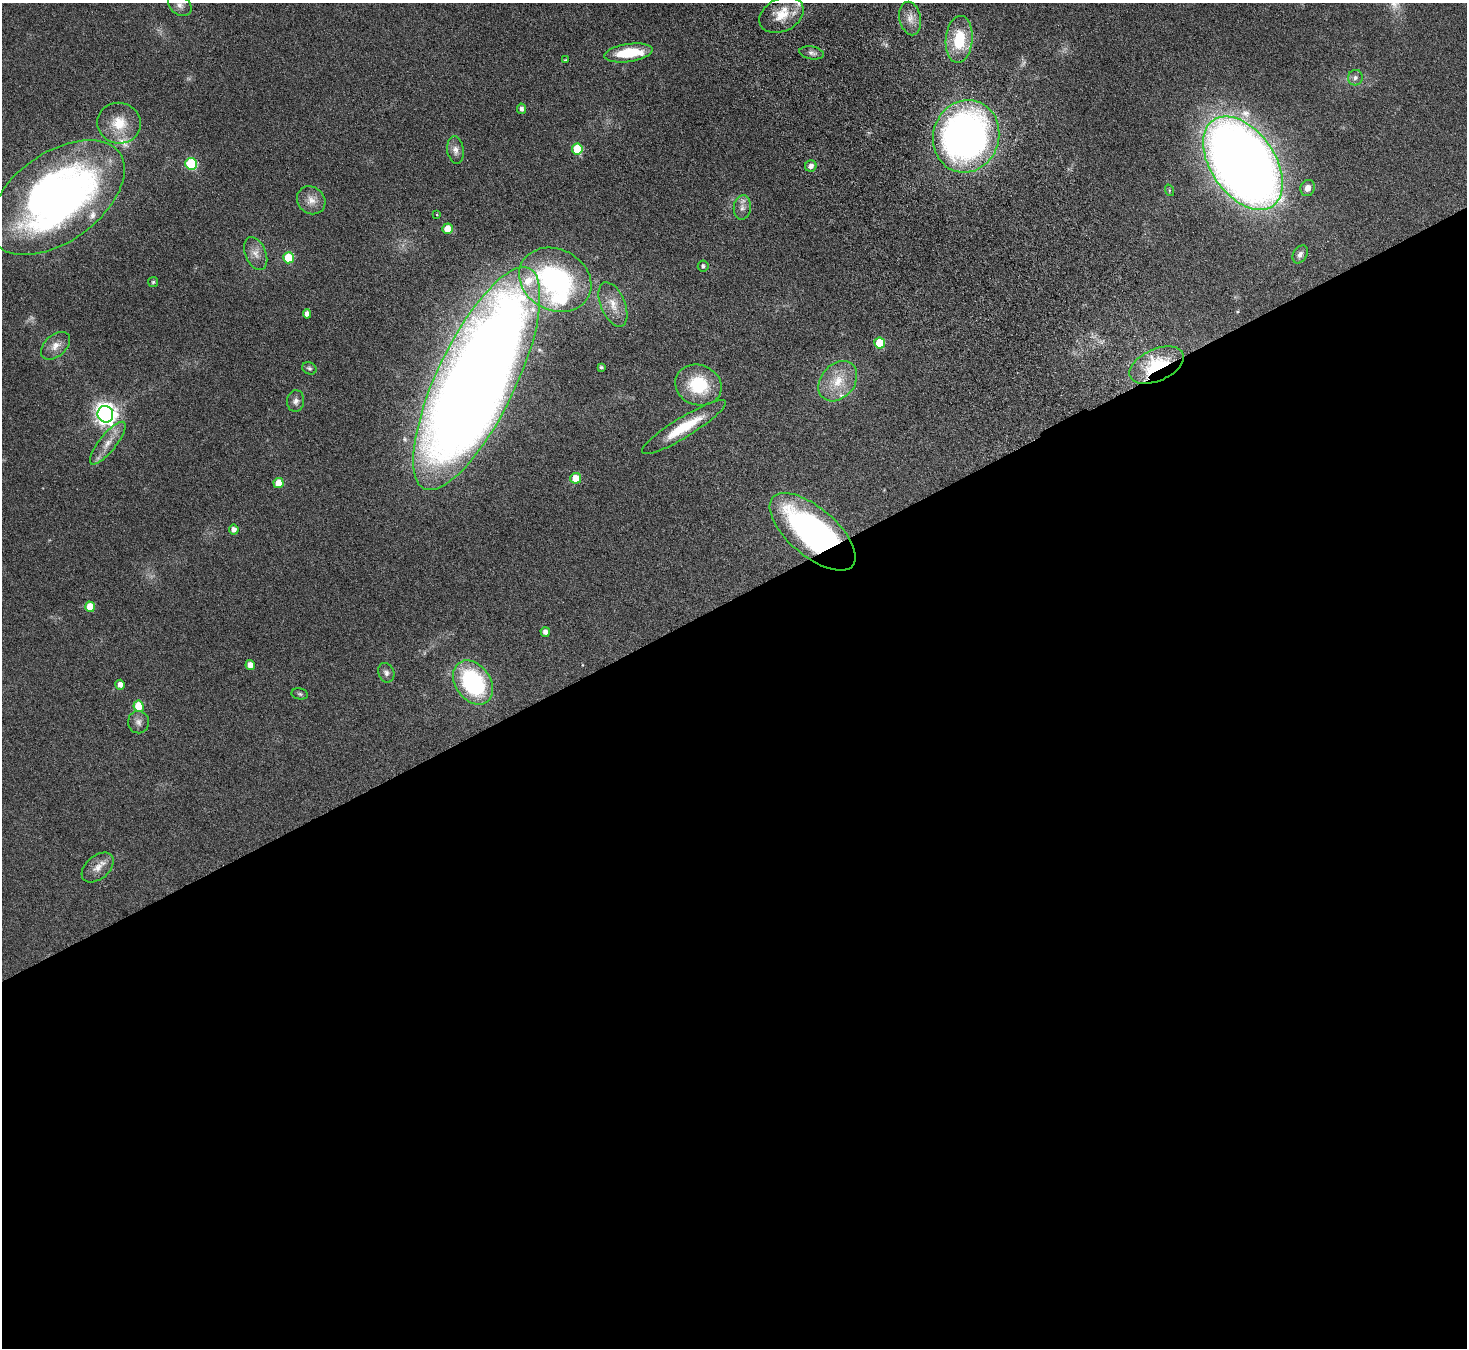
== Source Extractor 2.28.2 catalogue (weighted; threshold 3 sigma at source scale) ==
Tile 15 of 4 x 4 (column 3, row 4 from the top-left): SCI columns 2983-4447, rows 325-1670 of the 5965 x 5897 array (HDU 1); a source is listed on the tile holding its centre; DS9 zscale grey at full resolution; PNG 1469 x 1350 px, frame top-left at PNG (2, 3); each listed source drawn as its Kron ellipse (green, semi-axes under 4 px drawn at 4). Shown black and unused: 56% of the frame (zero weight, under 4 of 8 exposures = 3% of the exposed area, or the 3 px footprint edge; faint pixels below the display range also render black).
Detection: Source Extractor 2.28.2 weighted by HDU 2 'WHT'; one run over the whole footprint, this tile lists its part. Background 0.0899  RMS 0.0048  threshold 0.0198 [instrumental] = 3 sigma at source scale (4.09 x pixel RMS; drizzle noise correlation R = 1.36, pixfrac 0.8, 0.05/0.05 arcsec/px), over >= 5 px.
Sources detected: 65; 1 too faint to see at this stretch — neither listed nor drawn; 7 inside a brighter listed object's ellipse — not listed separately; the other 57 listed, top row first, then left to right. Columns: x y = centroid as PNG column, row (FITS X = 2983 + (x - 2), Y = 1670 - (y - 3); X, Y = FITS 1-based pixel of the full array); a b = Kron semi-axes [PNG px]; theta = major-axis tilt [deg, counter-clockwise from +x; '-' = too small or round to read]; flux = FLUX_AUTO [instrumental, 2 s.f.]
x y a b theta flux
180 5 13 9 -37 2.7
782 15 23 16 27 9.7
910 18 17 10 -77 4.7
959 39 23 13 85 19
628 53 24 9 8 17
812 53 12 6 -10 1.6
565 60 4 3 - 0.44
1355 78 8 7 - 1.5
522 109 5 4 - 1.4
119 123 22 20 -12 11
966 136 36 33 73 230
577 149 5 5 - 16
455 150 14 8 -83 2.6
1243 163 52 32 -56 630
191 164 6 5 - 36
811 166 6 5 - 2.4
1308 188 8 7 - 3.2
1169 190 6 4 -73 0.49
57 198 77 44 36 270
311 200 15 13 -42 4.5
742 208 12 8 83 2.7
437 215 3 2 - 0.28
448 229 5 5 - 6.2
256 254 17 10 -66 4
1300 254 10 6 57 1.8
288 258 5 5 - 16
703 266 5 5 - 1.1
555 280 37 30 -27 82
153 282 5 5 - 0.61
613 304 23 12 -67 6.7
307 314 4 4 - 2.5
880 343 5 5 - 15
55 346 17 10 41 4.3
1157 365 29 16 24 27
601 367 3 3 - 0.78
309 368 7 6 - 0.95
477 379 122 39 64 1200
838 381 22 16 49 11
698 385 23 20 -21 22
296 401 11 8 85 2
105 414 8 7 - 300
684 427 49 10 31 17
108 443 26 8 51 5.9
576 478 5 5 - 7.6
278 483 5 5 - 6.1
234 530 5 5 - 2.4
813 532 53 24 -40 130
90 607 5 5 - 8.1
545 632 5 4 - 2
250 665 5 4 - 3.3
386 673 10 8 -71 1.8
473 682 24 17 -54 54
120 685 5 4 - 2.5
300 694 8 5 -11 0.88
139 706 5 5 - 11
138 722 11 10 - 2.5
98 867 18 11 40 4.7
Overlapping masked pixels (flux is a lower limit): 2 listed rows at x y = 1157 365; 813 532